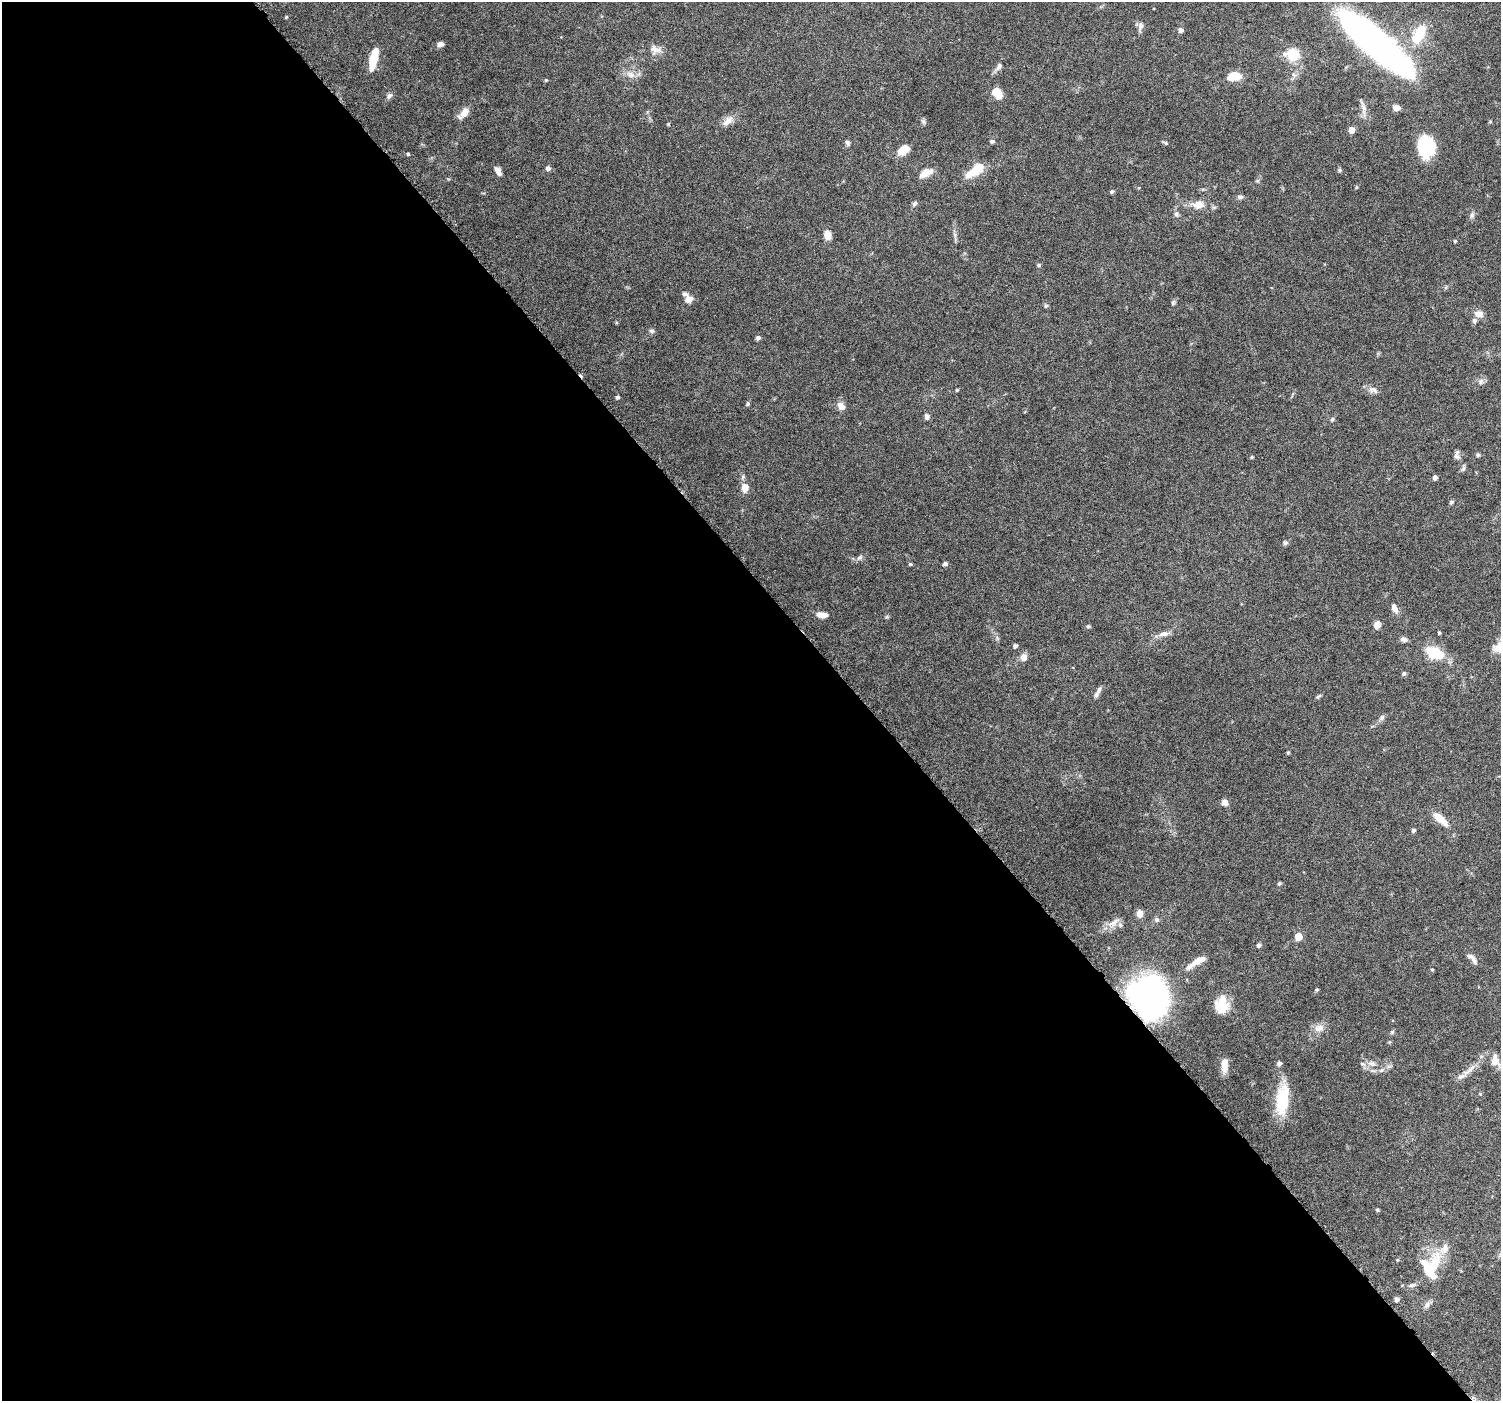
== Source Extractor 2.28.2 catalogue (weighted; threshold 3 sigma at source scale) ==
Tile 9 of 4 x 4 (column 1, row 3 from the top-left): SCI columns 14-1512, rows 1618-3016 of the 6018 x 5967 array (HDU 1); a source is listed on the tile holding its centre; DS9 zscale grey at full resolution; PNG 1503 x 1403 px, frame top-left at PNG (2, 2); no overlay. Shown black and unused: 57% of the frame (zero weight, under 6 of 12 exposures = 1% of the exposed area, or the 3 px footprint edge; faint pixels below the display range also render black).
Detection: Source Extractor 2.28.2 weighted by HDU 2 'WHT'; one run over the whole footprint, this tile lists its part. Background 0.0622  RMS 0.0027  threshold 0.011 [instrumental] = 3 sigma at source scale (4.09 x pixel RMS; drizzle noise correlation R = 1.36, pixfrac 0.8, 0.0396/0.0396 arcsec/px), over >= 5 px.
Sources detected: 127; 6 inside a brighter object's white glare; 1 cosmic-ray / hot-pixel residue — not listed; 9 inside a brighter listed object's ellipse — not listed separately; the other 111 listed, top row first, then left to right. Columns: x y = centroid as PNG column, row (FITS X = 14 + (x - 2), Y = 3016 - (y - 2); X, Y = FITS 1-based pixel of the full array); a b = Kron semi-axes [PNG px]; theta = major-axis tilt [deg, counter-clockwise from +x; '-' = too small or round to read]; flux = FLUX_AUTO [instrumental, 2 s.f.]
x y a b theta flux
286 17 5 4 - 0.24
1140 26 12 7 80 0.97
1180 30 5 4 - 0.99
1417 37 22 14 36 6.3
440 44 7 6 - 0.94
1378 47 66 21 -41 99
655 49 16 9 -20 1.7
1293 54 6 6 - 23
373 59 22 7 77 6.3
999 66 12 7 55 1
631 75 12 8 -25 1.6
1294 75 6 4 -19 0.44
1236 76 9 8 - 3.7
546 80 4 4 - 0.3
998 95 7 7 - 2.6
389 96 9 6 51 0.73
1363 108 13 6 -69 1.3
1396 108 7 6 - 1.2
464 113 14 7 48 2.4
728 121 18 8 44 1.9
668 124 4 4 - 0.23
1351 130 5 5 - 2.3
992 141 5 5 - 0.49
848 143 8 5 -64 0.55
1165 143 8 4 -28 0.39
1427 145 19 15 -79 16
904 150 12 7 33 3.9
408 154 4 4 - 0.28
548 168 5 5 - 0.91
975 170 23 9 35 6.2
1339 170 6 4 -89 0.36
498 171 11 5 -61 1.2
926 173 17 8 30 2.6
1356 187 4 4 - 0.26
1112 191 5 4 - 0.48
1240 197 8 5 -10 0.59
914 204 7 5 44 0.52
1198 205 12 8 5 2.8
1176 214 7 6 - 0.69
1472 215 8 6 75 0.65
827 235 10 7 -75 2.1
1455 241 4 4 - 0.23
1039 265 5 4 - 0.39
689 299 9 7 19 1.7
1173 303 8 5 64 0.45
1046 306 6 5 - 0.41
1479 314 12 8 -12 1.6
652 331 8 5 -14 0.53
758 338 5 5 - 0.69
1481 382 9 5 63 0.76
957 390 4 4 - 0.25
1373 390 14 8 -21 1.3
617 397 5 4 - 0.53
748 404 5 4 - 0.46
841 406 12 9 -50 1.4
927 417 7 6 - 0.78
1332 419 6 5 - 0.37
1457 455 13 7 89 0.89
1478 455 4 4 - 0.54
1252 457 4 4 - 0.27
1435 478 5 4 - 0.77
745 487 9 7 -81 2.3
1451 502 5 4 - 0.49
1285 543 6 5 - 0.59
859 557 10 5 41 0.67
910 564 4 4 - 0.36
945 564 5 4 - 0.69
1394 608 13 7 -67 1.2
822 615 12 6 -6 1.8
1377 625 9 7 69 1.5
1088 626 6 4 20 0.36
1439 633 4 3 - 0.28
1164 634 15 7 10 1.5
1404 639 9 6 -20 0.82
1500 644 24 8 42 2.3
1015 646 5 4 - 0.62
1435 653 17 10 -20 9.8
1024 657 9 8 - 1.5
1404 674 5 5 - 0.56
1099 689 10 5 68 0.76
1318 696 9 3 24 0.36
1382 717 8 6 73 0.65
1225 802 8 7 - 1.1
1440 819 21 8 -40 3.7
1413 830 5 4 - 0.57
1279 883 5 4 - 0.31
1140 914 9 8 - 1.3
1156 920 6 6 - 0.57
1114 922 20 7 36 1.9
1298 937 5 5 - 4.5
1259 945 5 5 - 0.56
1473 959 17 6 -50 1.2
1199 961 23 7 27 2.3
1432 969 5 3 - 0.22
1317 990 4 4 - 0.35
1147 997 20 15 40 110
1222 1005 20 14 -90 5.4
1319 1028 15 10 11 1.8
1392 1032 6 4 46 0.36
1495 1061 15 10 -87 2.4
1279 1063 5 5 - 0.84
1372 1064 12 7 -4 1.4
1224 1067 16 9 -89 2.2
1381 1070 7 5 22 0.68
1373 1071 7 4 -19 0.5
1461 1076 11 6 24 1.1
1480 1094 4 3 - 0.22
1282 1100 36 14 83 9.8
1378 1210 6 3 -71 0.27
1431 1267 39 27 77 11
1396 1299 5 5 - 0.92
Overlapping masked pixels (flux is a lower limit): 1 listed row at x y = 1147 997
Isophote crosses this tile's border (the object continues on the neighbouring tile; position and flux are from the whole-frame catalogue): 1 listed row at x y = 1500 644